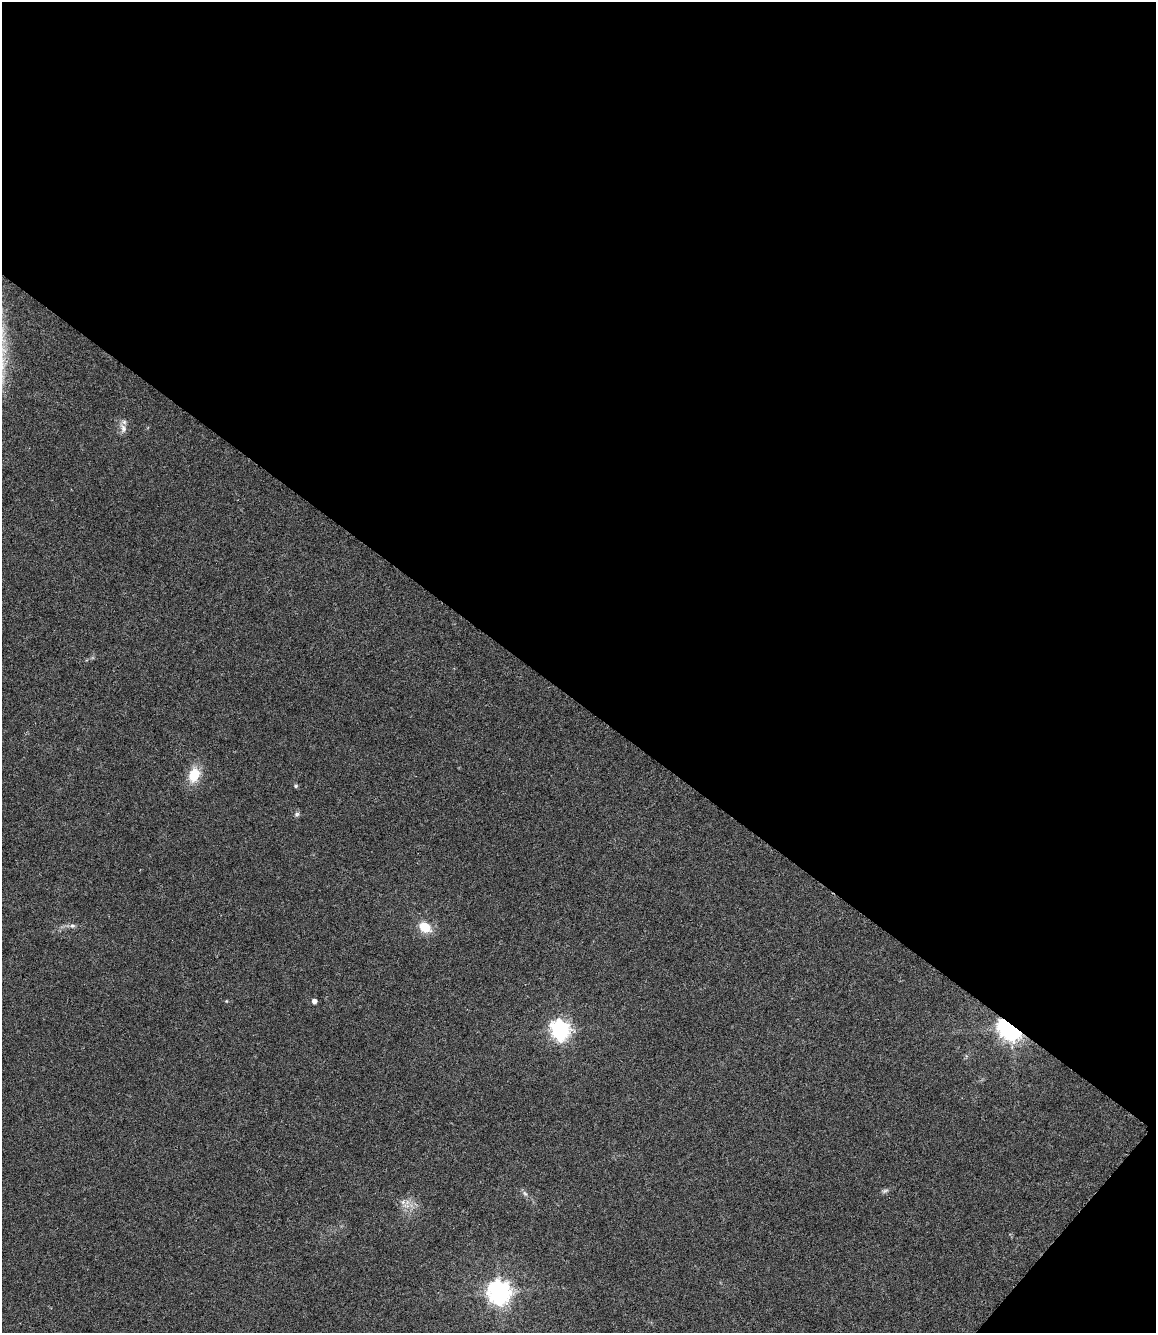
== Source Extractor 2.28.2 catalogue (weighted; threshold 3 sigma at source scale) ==
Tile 8 of 4 x 3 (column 4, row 2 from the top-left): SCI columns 3472-4625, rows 1561-2891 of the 4633 x 4420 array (HDU 1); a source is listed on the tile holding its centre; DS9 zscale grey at full resolution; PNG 1158 x 1335 px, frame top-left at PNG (2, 2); no overlay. Shown black and unused: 54% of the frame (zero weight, under 3 of 6 exposures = <1% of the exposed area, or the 3 px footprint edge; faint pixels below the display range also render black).
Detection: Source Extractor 2.28.2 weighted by HDU 2 'WHT'; one run over the whole footprint, this tile lists its part. Background 0.0673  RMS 0.0061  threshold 0.025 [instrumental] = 3 sigma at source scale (4.09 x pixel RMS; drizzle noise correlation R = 1.36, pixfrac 0.8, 0.0396/0.0396 arcsec/px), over >= 5 px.
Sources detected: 13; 1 too faint to see at this stretch — not listed; the other 12 listed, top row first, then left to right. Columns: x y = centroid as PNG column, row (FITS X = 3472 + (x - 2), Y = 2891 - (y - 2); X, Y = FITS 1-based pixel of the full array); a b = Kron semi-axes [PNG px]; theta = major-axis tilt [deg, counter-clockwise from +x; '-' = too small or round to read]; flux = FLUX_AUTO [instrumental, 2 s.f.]
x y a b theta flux
123 428 16 8 -72 3.7
194 775 15 11 71 15
296 786 5 5 - 0.98
297 814 8 6 32 1.3
72 926 10 5 6 1.7
425 927 8 6 -35 22
314 1001 4 4 - 3.1
1010 1028 8 6 -45 580
560 1030 8 7 - 270
525 1194 9 5 -61 1.6
406 1206 12 5 -5 3.1
499 1292 8 8 - 470
Overlapping masked pixels (flux is a lower limit): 1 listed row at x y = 1010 1028